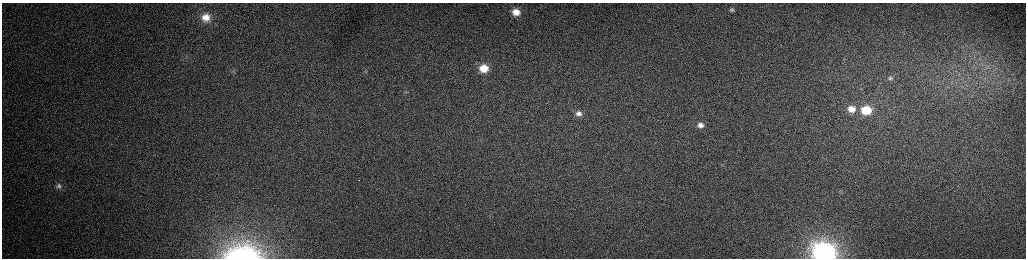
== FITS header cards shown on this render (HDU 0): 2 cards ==
NAXIS1  =                 2048 /fastest changing axis
NAXIS2  =                  512 /next to fastest changing axis

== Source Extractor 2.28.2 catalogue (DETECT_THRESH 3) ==
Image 2048 x 512 px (HDU 0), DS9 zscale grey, zoomed out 1/2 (1 PNG px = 2 x 2 image px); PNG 1028 x 260 px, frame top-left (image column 1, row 511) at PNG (2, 3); no overlay
Background 167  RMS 1.7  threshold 5.06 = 3 sigma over >= 5 px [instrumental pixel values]
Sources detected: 15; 2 cannot appear on this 1/2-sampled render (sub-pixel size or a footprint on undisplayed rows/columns) and are not listed; the other 13 listed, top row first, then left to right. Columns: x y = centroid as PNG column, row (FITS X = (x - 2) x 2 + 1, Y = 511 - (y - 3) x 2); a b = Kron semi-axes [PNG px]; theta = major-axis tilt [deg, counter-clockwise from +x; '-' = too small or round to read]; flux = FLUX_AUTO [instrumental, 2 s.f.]
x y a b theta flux
732 10 5 5 - 570
516 12 10 8 -5 4400
206 17 12 10 -3 4500
484 68 9 7 6 6200
890 78 7 6 - 1000
406 92 4 2 - 190
851 109 10 8 -3 4000
866 110 10 8 1 12000
579 113 10 8 -5 2500
700 125 11 9 1 3100
59 186 6 5 - 770
824 253 11 9 -6 180000
242 254 31 14 1 30000
At the frame edge (FLAGS 8, measured only in part): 2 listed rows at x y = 824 253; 242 254
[2 sub-pixel or undisplayed-footprint detections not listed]